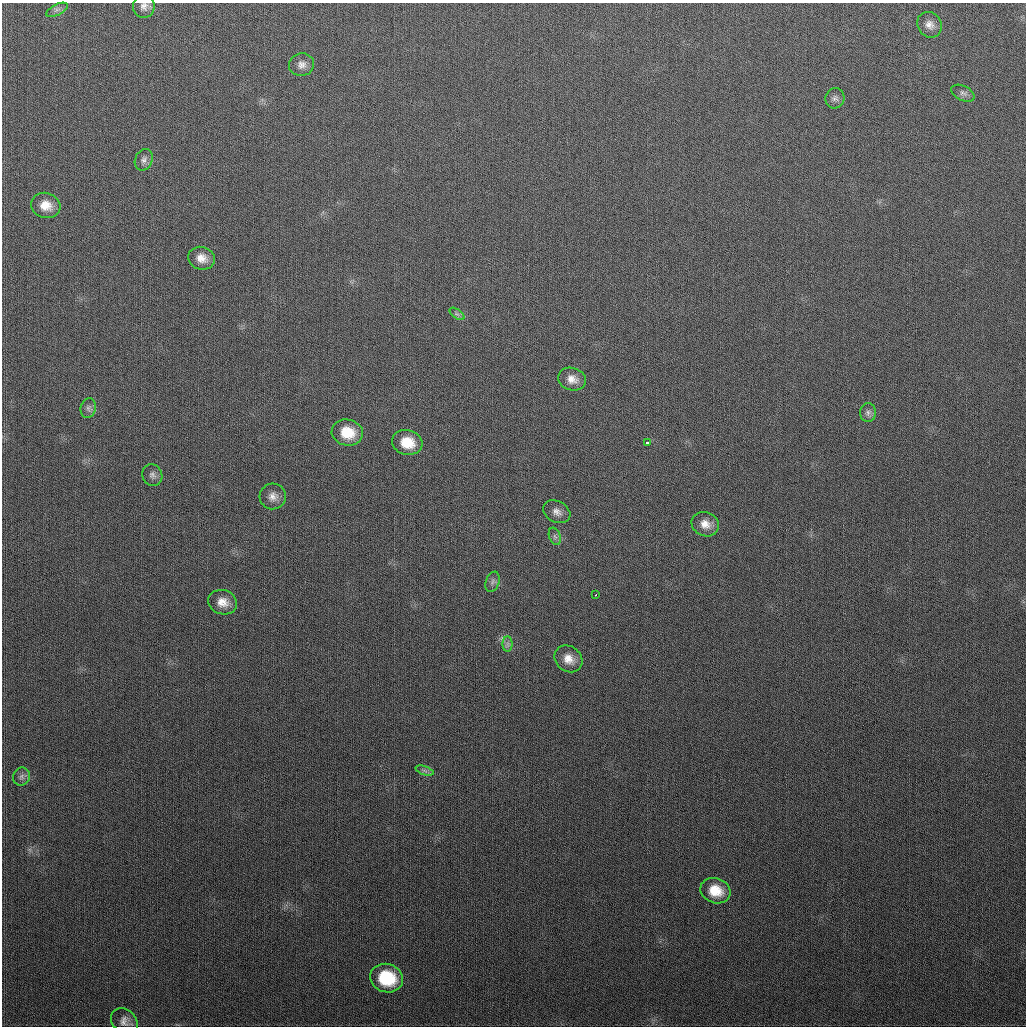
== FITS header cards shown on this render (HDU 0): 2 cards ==
NAXIS1  =                 1024
NAXIS2  =                 1024

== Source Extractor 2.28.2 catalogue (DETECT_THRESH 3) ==
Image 1024 x 1024 px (HDU 0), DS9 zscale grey, 1 PNG px = 1 image px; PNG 1028 x 1028 px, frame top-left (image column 1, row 1024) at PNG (2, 3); each listed source drawn as its Kron ellipse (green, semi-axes under 4 px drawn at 4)
Background 299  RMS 12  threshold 35.3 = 3 sigma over >= 5 px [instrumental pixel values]
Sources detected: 31; all 31 listed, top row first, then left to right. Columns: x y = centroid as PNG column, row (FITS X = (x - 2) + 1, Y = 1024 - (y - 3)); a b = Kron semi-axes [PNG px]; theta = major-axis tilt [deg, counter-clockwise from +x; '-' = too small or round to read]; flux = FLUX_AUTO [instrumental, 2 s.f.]
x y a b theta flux
144 6 11 11 - 4600
57 10 12 5 27 2900
929 25 13 11 -53 6400
302 65 12 11 - 5800
963 93 12 7 -26 3400
835 98 10 9 - 3200
144 160 11 8 66 3700
46 205 15 12 -15 11000
201 258 13 11 -15 8600
457 314 8 4 -35 2100
572 379 14 11 -16 7600
88 408 10 7 77 3200
868 413 9 8 - 3300
347 433 16 13 -13 22000
407 442 15 12 -13 19000
648 443 3 3 - 12000
152 475 11 9 -63 3700
273 496 13 13 - 6700
557 512 14 10 -28 5400
705 524 14 12 -24 8400
555 536 9 5 -69 2200
493 582 10 6 70 2900
596 595 3 2 - 1100
223 602 15 12 -17 9300
508 644 8 5 -90 2300
568 659 15 12 -40 9900
424 771 9 4 -19 2000
21 777 9 8 - 3100
715 891 15 12 -20 17000
387 978 17 14 -17 40000
124 1021 15 11 -42 5500
At the frame edge (FLAGS 8, measured only in part): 1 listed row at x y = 144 6